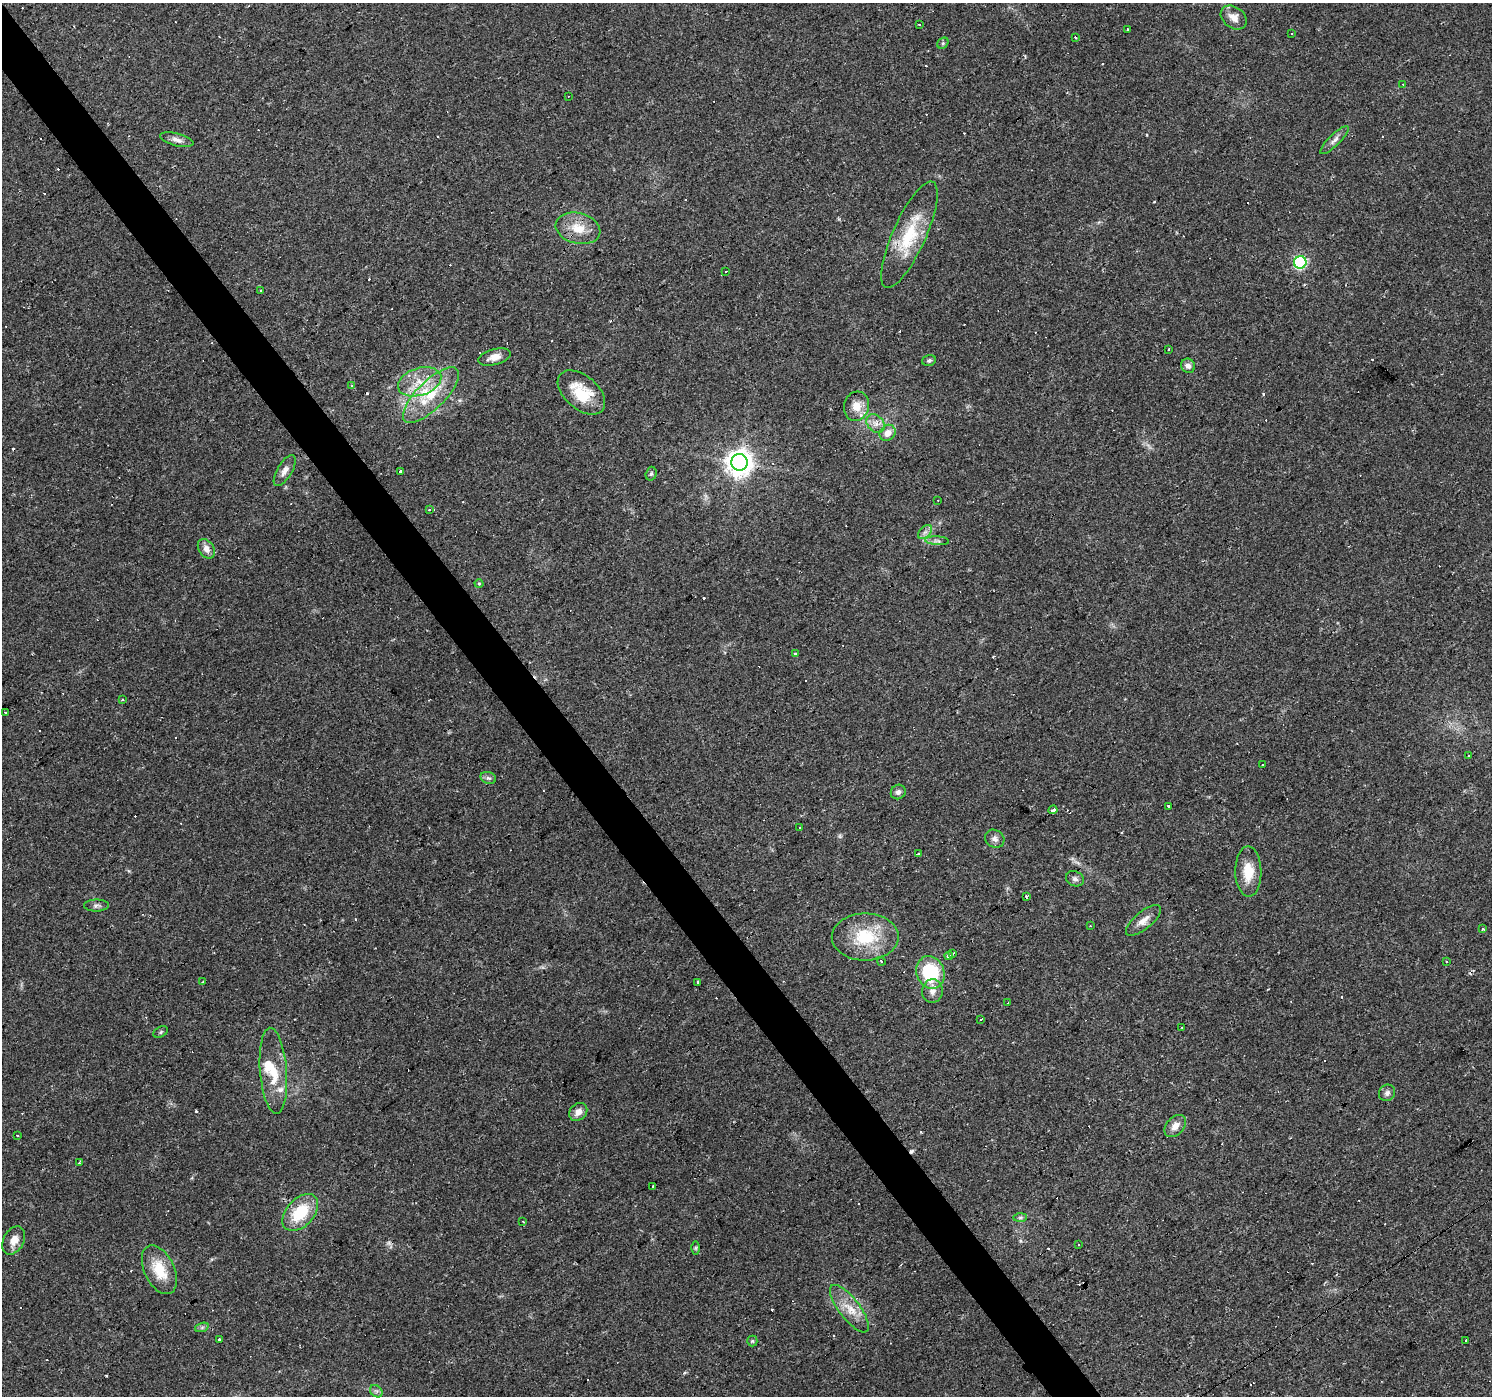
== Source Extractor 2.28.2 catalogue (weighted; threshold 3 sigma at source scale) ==
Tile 11 of 4 x 4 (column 3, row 3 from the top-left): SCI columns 2981-4470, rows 1586-2979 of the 5960 x 5894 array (HDU 1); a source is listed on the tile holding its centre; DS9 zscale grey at full resolution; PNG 1494 x 1398 px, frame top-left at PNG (2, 3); each listed source drawn as its Kron ellipse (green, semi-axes under 4 px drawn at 4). Shown black and unused: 3% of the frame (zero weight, under 2 of 3 exposures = <1% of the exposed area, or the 3 px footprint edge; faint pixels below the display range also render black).
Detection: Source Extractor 2.28.2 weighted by HDU 2 'WHT'; one run over the whole footprint, this tile lists its part. Background 0.0381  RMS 0.0046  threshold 0.0206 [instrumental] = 3 sigma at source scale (4.5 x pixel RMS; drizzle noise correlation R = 1.50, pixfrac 1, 0.0396/0.0396 arcsec/px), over >= 5 px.
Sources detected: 162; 1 too faint to see at this stretch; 1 inside a brighter object's white glare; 69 cosmic-ray / hot-pixel residue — neither listed nor drawn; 3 inside a brighter listed object's ellipse — not listed separately; the other 88 listed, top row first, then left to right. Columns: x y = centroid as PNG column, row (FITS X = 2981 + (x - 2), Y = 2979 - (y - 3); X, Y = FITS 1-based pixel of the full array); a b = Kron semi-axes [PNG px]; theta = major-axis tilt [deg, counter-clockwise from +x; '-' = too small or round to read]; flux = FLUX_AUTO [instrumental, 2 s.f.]
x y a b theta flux
1234 18 14 10 -37 4.4
919 24 3 3 - 1.2
1127 30 3 2 - 0.59
1292 34 3 2 - 0.34
1075 37 3 3 - 0.44
943 43 6 5 - 0.71
1403 84 3 3 - 0.8
568 96 3 2 - 0.8
177 140 17 6 -14 2.6
1334 140 19 5 45 2.4
578 228 23 15 -14 10
909 235 58 16 66 22
1300 262 6 6 - 63
726 271 3 2 - 0.68
261 291 3 3 - 1.2
1168 350 3 3 - 0.63
494 357 16 8 15 4.3
929 360 7 5 17 0.96
1188 366 7 6 - 1.9
420 382 22 13 18 11
352 386 3 3 - 0.85
581 392 28 16 -41 15
431 395 37 14 45 18
856 406 15 12 74 5.9
876 424 10 8 -45 2.8
888 433 8 7 - 3.9
739 462 8 8 - 480
285 471 17 7 59 3.1
401 471 3 3 - 1
651 474 7 5 74 0.93
938 500 3 2 - 0.29
429 509 3 3 - 1.3
925 532 8 5 44 1.5
937 541 12 4 -3 1.2
206 549 10 7 -55 3.1
479 584 4 4 - 0.49
795 654 3 3 - 1.9
122 700 3 2 - 0.4
6 712 3 2 - 0.53
1469 755 3 3 - 1.2
1263 765 3 3 - 0.83
488 778 8 5 -19 1.1
898 792 7 7 - 1.7
1169 806 3 3 - 1.8
1053 810 4 3 - 3.2
800 827 3 3 - 0.9
995 839 10 8 -34 2
918 854 3 3 - 20
1248 872 25 13 -89 9.7
1075 879 9 7 -24 1.6
1026 896 4 3 - 2.6
96 905 12 6 0 1.5
1143 920 21 8 39 4.2
1090 926 3 3 - 0.4
1483 929 3 3 - 1.5
865 937 33 23 0 22
953 954 3 2 - 0.78
949 956 4 3 - 2.2
881 961 4 3 - 0.94
1447 961 3 3 - 0.88
930 972 16 14 -70 26
203 982 2 2 - 0.32
698 982 3 3 - 2.4
932 991 12 10 84 3.1
1008 1003 3 3 - 1.4
981 1019 3 2 - 0.46
1182 1027 3 2 - 0.53
161 1032 7 5 28 0.83
273 1071 43 13 -85 14
1387 1093 8 8 - 1.7
578 1112 10 8 44 3.7
1175 1126 13 8 47 3.7
17 1136 3 2 - 1.2
79 1162 4 2 - 0.89
652 1186 3 3 - 1.8
300 1212 22 13 48 18
1020 1217 7 4 1 0.79
523 1221 3 2 - 0.69
14 1240 15 10 63 4.4
1078 1245 3 2 - 0.72
696 1248 6 4 89 0.62
159 1270 26 15 -65 13
849 1309 29 10 -52 8.3
202 1327 7 4 19 0.89
219 1340 3 3 - 1.7
1466 1340 3 3 - 0.96
752 1341 5 5 - 0.6
376 1391 7 5 -44 1.1
Overlapping masked pixels (flux is a lower limit): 1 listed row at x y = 1053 810
Unlisted compact peaks at least as high as the median listed source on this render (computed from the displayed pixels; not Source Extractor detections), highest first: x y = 1263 394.